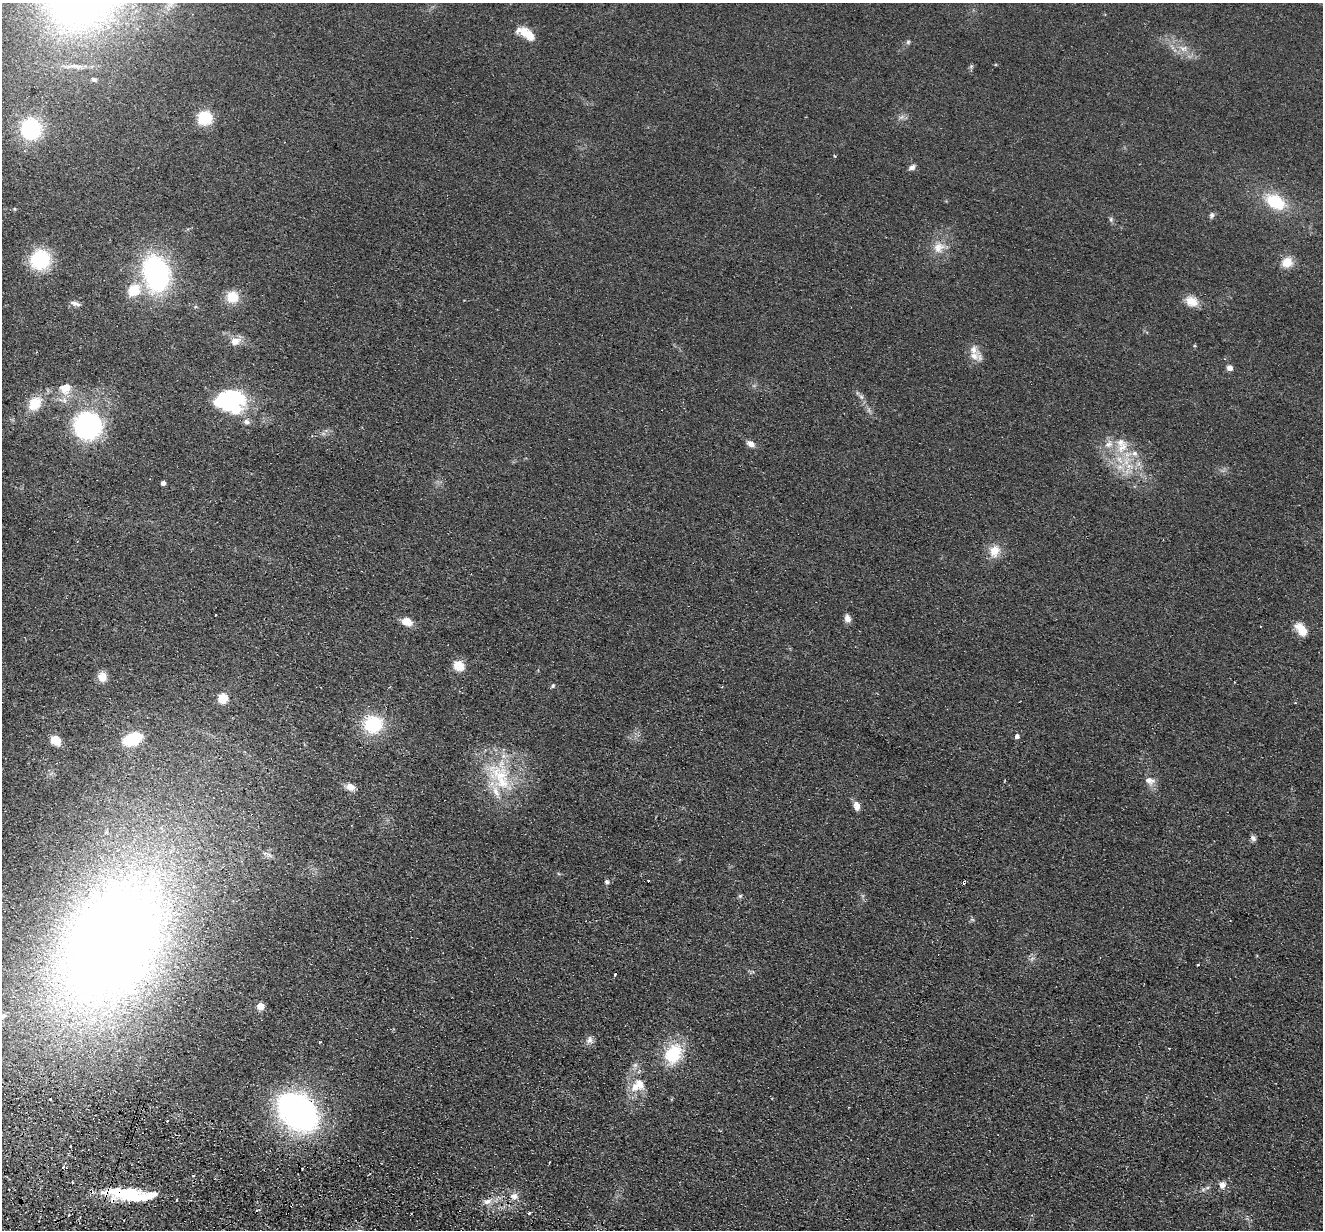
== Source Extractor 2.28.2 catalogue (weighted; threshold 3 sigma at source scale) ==
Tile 7 of 4 x 4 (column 3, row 2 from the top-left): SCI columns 2661-3981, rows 2642-3869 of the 5321 x 5409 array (HDU 1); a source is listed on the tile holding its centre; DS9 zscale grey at full resolution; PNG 1325 x 1232 px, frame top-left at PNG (2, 3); no overlay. Shown black and unused: <1% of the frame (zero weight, under 2 of 3 exposures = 3% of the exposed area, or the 3 px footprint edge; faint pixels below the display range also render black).
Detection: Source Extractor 2.28.2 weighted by HDU 2 'WHT'; one run over the whole footprint, this tile lists its part. Background 0.0578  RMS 0.0092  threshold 0.0416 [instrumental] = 3 sigma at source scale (4.5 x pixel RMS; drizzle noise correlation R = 1.50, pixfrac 1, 0.05/0.05 arcsec/px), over >= 5 px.
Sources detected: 91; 1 inside a brighter object's white glare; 5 cosmic-ray / hot-pixel residue — not listed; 10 inside a brighter listed object's ellipse — not listed separately; the other 75 listed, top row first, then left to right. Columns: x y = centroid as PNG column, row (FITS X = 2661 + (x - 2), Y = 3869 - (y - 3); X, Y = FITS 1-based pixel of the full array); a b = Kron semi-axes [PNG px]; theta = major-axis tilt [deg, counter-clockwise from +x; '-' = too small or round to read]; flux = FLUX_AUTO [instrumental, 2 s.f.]
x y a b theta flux
525 33 16 11 -69 11
908 42 6 5 - 1.6
1184 48 10 6 21 5
94 79 6 5 - 2.1
901 117 8 4 36 2.5
205 118 12 11 - 36
31 129 22 20 -83 72
834 156 4 3 - 0.94
912 167 8 5 35 3.4
1275 202 21 13 -31 41
1212 215 8 6 89 2.4
1111 219 7 5 -71 2
938 247 16 14 49 13
40 260 18 17 - 58
1287 262 13 11 26 13
156 273 29 20 -77 190
134 290 17 14 35 22
232 297 14 14 - 16
1192 301 17 12 -23 12
73 303 11 7 -23 4
235 341 10 9 - 9.3
974 356 14 12 -5 8.5
1230 368 6 6 - 4.4
66 388 13 11 25 14
229 397 32 19 -30 94
861 397 7 4 -89 2
35 403 16 12 51 20
247 422 8 7 - 3.5
88 425 19 19 - 180
750 444 10 7 -28 5
1108 444 12 9 21 7.2
1122 447 20 10 43 15
1134 453 9 7 -40 4.6
1129 466 12 7 -6 8.7
163 483 4 4 - 4.3
994 551 16 13 68 13
847 619 9 7 -79 5.3
406 621 9 6 -20 16
1260 626 2 2 - 0.72
1302 630 13 7 -52 20
459 666 11 9 -37 15
102 676 11 10 - 9.1
553 686 6 5 - 1.5
223 698 8 7 - 17
1295 703 4 2 - 0.82
373 724 22 20 -4 46
1017 736 4 4 - 4.2
132 739 11 7 23 73
56 740 10 8 -39 15
500 775 39 28 -21 60
1150 781 14 10 -17 6.6
350 787 11 8 -27 7
857 806 9 6 -75 7.2
1253 838 10 6 -46 2.7
607 882 6 5 - 2
740 896 6 5 - 1.5
113 942 122 77 61 1400
1198 965 3 3 - 2
615 974 3 3 - 2
260 1006 6 6 - 11
3 1016 12 8 25 4.7
590 1039 11 7 73 4.2
673 1054 27 20 61 40
635 1065 7 6 - 2.8
635 1087 14 11 63 13
50 1099 3 3 - 1.9
297 1111 28 20 -42 410
549 1163 2 2 - 0.84
193 1175 3 2 - 1.4
72 1183 3 2 - 1.6
1222 1185 8 8 - 5.9
133 1196 55 13 -9 60
514 1196 10 8 -8 5.5
487 1201 10 7 19 5.7
529 1213 3 3 - 2.5
Overlapping masked pixels (flux is a lower limit): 2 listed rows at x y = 297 1111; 133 1196
Isophote crosses this tile's border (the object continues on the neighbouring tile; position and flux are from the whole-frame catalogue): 2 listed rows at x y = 113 942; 3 1016